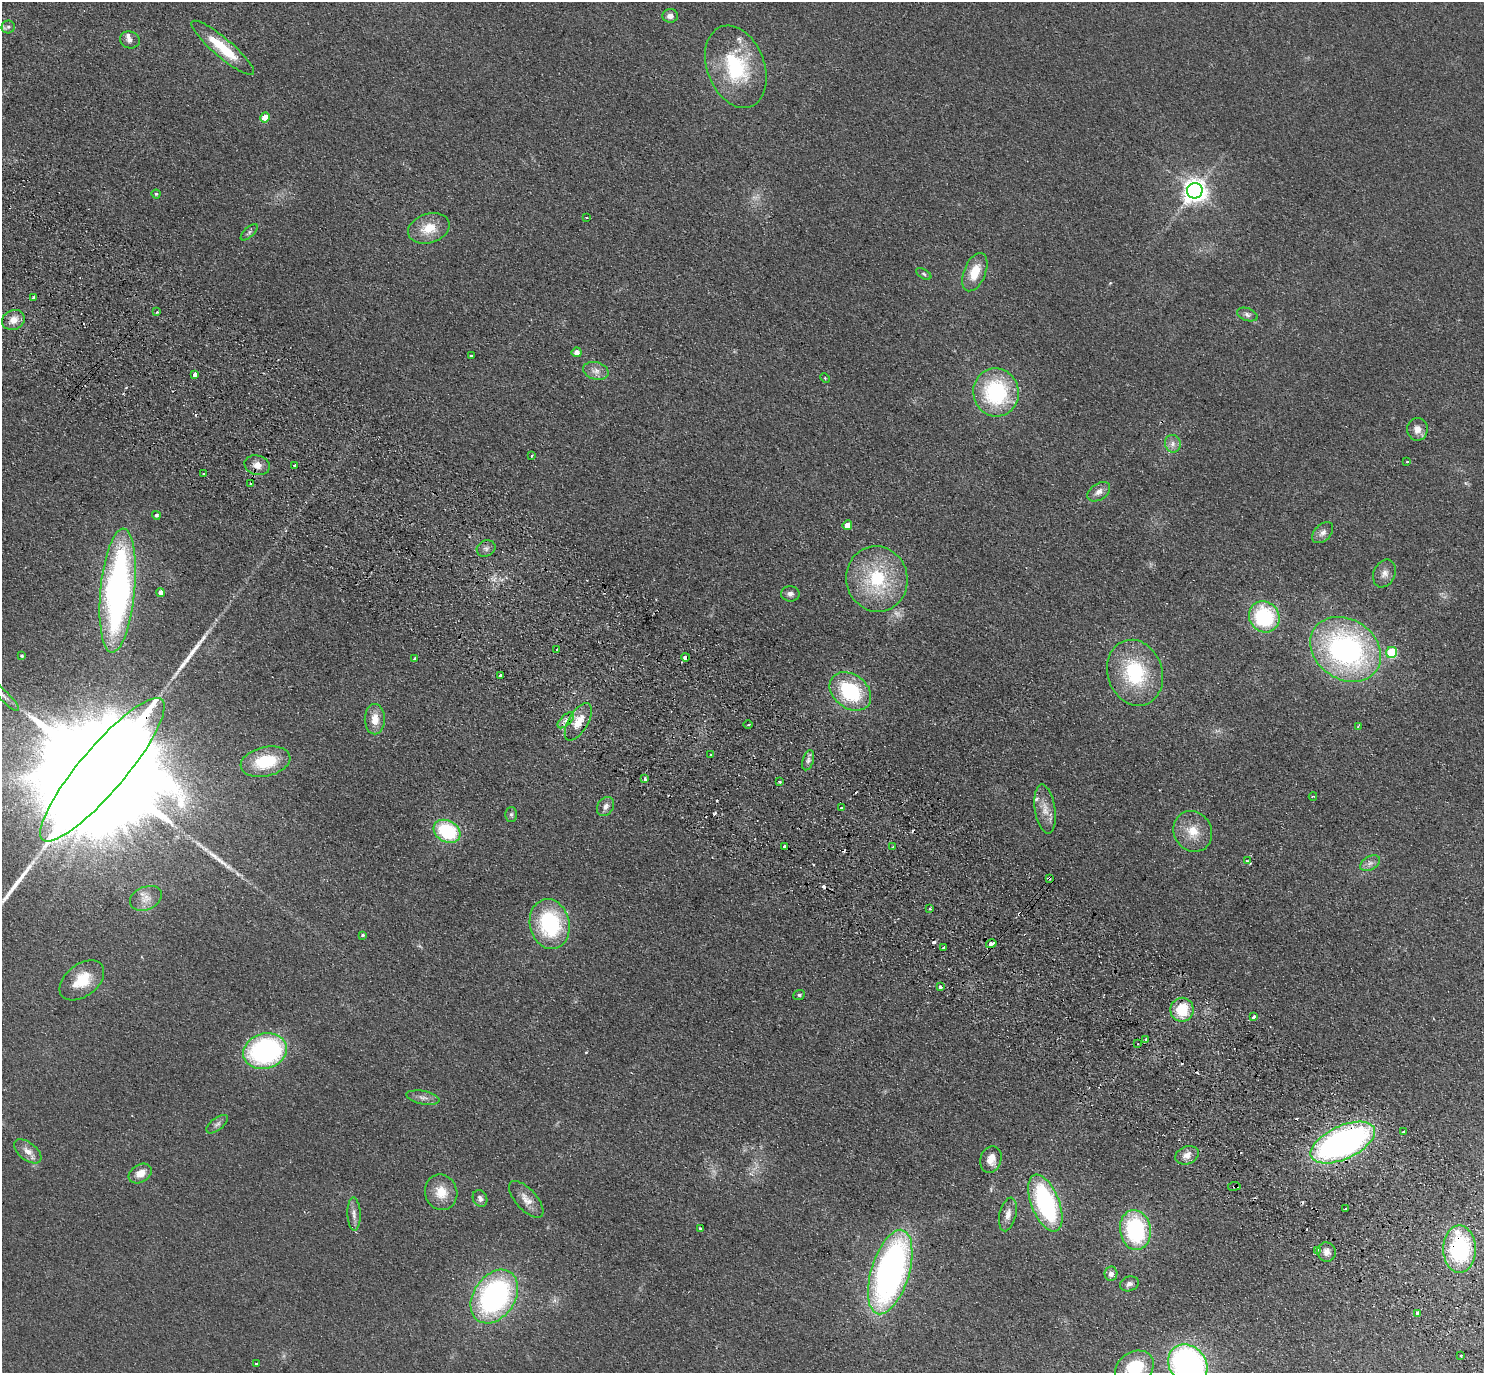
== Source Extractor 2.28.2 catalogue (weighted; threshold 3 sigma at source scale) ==
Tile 6 of 4 x 4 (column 2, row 2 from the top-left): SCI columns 1521-3002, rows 2946-4316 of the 6004 x 6031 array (HDU 1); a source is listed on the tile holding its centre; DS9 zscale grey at full resolution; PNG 1486 x 1375 px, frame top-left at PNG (2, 2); each listed source drawn as its Kron ellipse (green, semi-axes under 4 px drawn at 4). Shown black and unused: <1% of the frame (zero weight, under 2 of 3 exposures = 3% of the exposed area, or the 3 px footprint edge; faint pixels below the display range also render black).
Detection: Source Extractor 2.28.2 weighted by HDU 2 'WHT'; one run over the whole footprint, this tile lists its part. Background 0.0953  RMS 0.01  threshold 0.0467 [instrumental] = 3 sigma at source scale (4.5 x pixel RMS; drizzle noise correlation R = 1.50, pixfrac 1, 0.05/0.05 arcsec/px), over >= 5 px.
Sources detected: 142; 1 too faint to see at this stretch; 16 cosmic-ray / hot-pixel residue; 3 long thin detections or spike segments (spike, bleed or trail) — neither listed nor drawn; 3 inside a brighter listed object's ellipse — not listed separately; the other 119 listed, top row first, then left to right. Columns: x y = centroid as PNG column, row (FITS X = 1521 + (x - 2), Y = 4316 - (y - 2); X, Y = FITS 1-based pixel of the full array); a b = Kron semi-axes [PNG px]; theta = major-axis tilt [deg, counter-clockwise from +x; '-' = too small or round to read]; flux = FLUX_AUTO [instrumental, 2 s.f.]
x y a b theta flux
670 16 8 7 - 5.9
8 27 6 6 - 2.8
130 40 10 8 -18 4.4
223 48 40 9 -41 42
736 67 43 28 -69 86
265 117 5 5 - 19
1195 191 8 7 - 930
156 194 4 4 - 1.5
586 217 3 3 - 1.7
429 228 21 14 18 22
249 232 10 5 43 2.4
975 272 20 10 68 23
924 274 8 4 -28 2.1
33 297 4 3 - 1.5
157 312 3 3 - 1.3
1247 314 11 6 -19 3.7
13 320 11 9 25 10
577 352 5 5 - 6
471 356 3 3 - 1.7
596 371 13 8 -16 7.1
195 374 3 3 - 69
825 378 5 3 - 0.85
996 392 24 22 -78 100
1417 429 11 10 - 9
1173 444 9 8 - 5
532 455 3 2 - 0.97
1407 461 4 2 - 0.81
257 465 13 9 -15 9
295 465 3 3 - 1.6
204 474 3 2 - 1.5
250 484 3 3 - 1.8
1099 492 12 8 33 6.6
156 515 4 4 - 2.2
847 525 5 4 - 13
1323 533 12 8 45 5.7
486 548 9 8 - 3.9
1384 573 14 11 66 7.6
877 579 33 30 -76 78
118 591 62 17 85 370
160 592 4 4 - 5.4
790 594 9 7 -8 4.1
1264 617 16 15 - 87
1346 649 38 30 -34 260
557 650 3 3 - 2.2
1392 652 5 5 - 63
22 656 3 3 - 1.2
686 657 4 3 - 32
414 659 3 2 - 1.1
1135 673 33 27 -71 80
501 676 3 3 - 5.1
850 691 23 17 -37 82
4 696 20 5 -45 6.7
375 719 15 10 90 14
566 720 10 5 44 4.7
578 722 21 9 60 18
748 725 4 3 - 1.3
1358 726 3 2 - 1.1
711 754 3 3 - 3.3
808 760 10 5 72 3.6
265 762 25 14 13 41
102 770 92 22 50 94000
645 779 3 3 - 2.2
780 782 4 3 - 1.6
1313 796 4 3 - 1
605 807 10 8 58 4.9
842 808 3 3 - 3.2
1045 809 25 10 -82 13
511 814 7 6 - 2.2
447 831 14 10 -30 74
1193 831 21 19 -59 22
784 846 3 3 - 5.2
892 847 3 2 - 1.2
1247 861 4 4 - 1.2
1370 863 11 6 30 5
1049 878 3 3 - 3.3
146 898 17 11 24 9.2
930 909 3 2 - 1.7
550 924 25 20 -77 95
363 935 3 3 - 1.6
991 944 5 3 - 21
944 947 3 3 - 5.8
82 980 25 16 38 31
941 987 3 3 - 6.5
799 995 6 5 - 1.7
1182 1010 12 11 - 32
1254 1017 4 3 - 3.6
1146 1039 3 3 - 2.6
1138 1044 3 2 - 0.8
265 1051 22 17 16 180
423 1098 17 6 -11 5.3
217 1124 13 6 38 4
1403 1132 3 2 - 2.1
1343 1143 35 16 25 400
28 1151 16 9 -38 9.5
1187 1155 12 8 21 8
991 1159 14 10 72 12
140 1174 12 9 31 11
1234 1186 6 3 7 1.3
441 1192 18 16 -71 20
480 1198 9 7 -64 3.9
526 1199 23 10 -48 11
1045 1203 30 14 -68 150
1345 1209 3 2 - 0.94
354 1214 17 6 -88 6
1008 1214 17 8 77 8.7
700 1228 3 2 - 1.7
1135 1230 20 15 -81 110
1460 1249 23 16 -90 110
1317 1250 3 3 - 2.5
1326 1252 10 9 - 7
890 1272 44 19 73 400
1111 1274 7 6 - 5
1129 1284 9 7 18 4.3
494 1297 29 20 56 230
1417 1313 3 3 - 19
1461 1355 3 3 - 3.3
256 1364 3 3 - 4.3
1188 1364 21 18 -47 330
1135 1368 20 16 32 44
Overlapping masked pixels (flux is a lower limit): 8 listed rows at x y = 686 657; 578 722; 102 770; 1049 878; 991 944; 1343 1143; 1234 1186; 1460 1249
Isophote crosses this tile's border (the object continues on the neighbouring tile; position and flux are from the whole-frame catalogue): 4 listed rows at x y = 4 696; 1460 1249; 1188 1364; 1135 1368